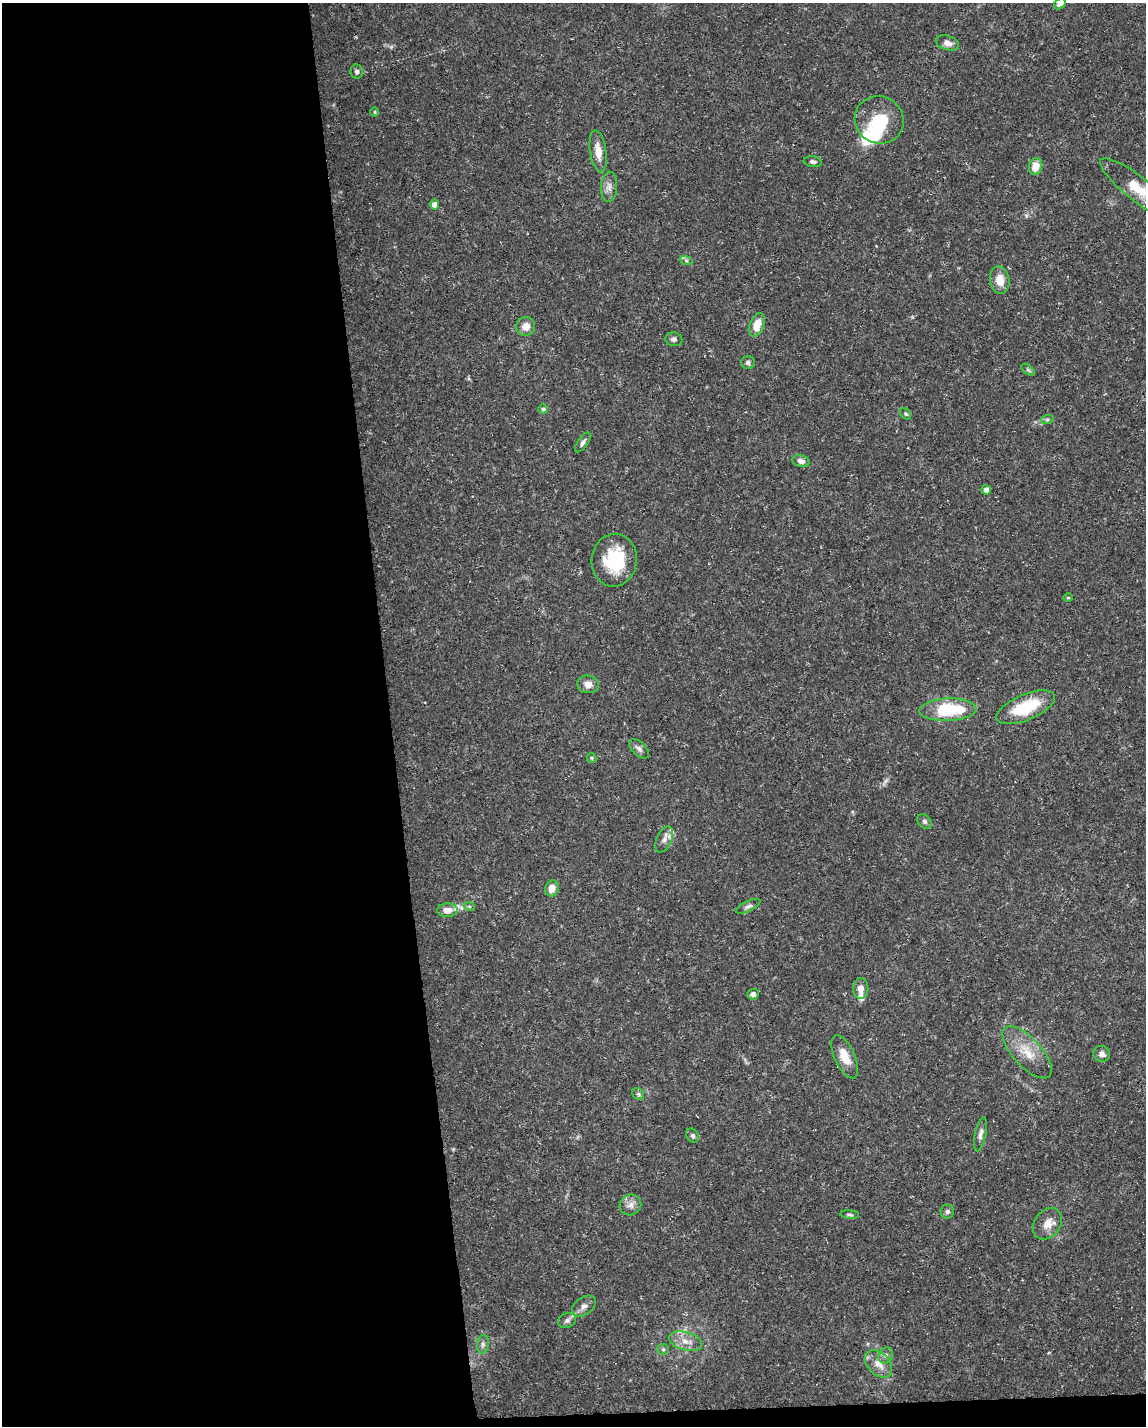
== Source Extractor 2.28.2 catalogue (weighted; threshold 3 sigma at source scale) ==
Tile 9 of 4 x 3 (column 1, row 3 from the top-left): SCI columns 1-1144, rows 53-1476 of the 4574 x 4333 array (HDU 1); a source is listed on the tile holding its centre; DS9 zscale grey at full resolution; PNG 1148 x 1428 px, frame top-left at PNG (2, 3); each listed source drawn as its Kron ellipse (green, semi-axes under 4 px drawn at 4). Shown black and unused: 35% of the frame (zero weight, under 3 of 5 exposures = <1% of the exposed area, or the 3 px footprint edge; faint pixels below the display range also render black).
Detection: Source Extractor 2.28.2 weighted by HDU 2 'WHT'; one run over the whole footprint, this tile lists its part. Background 0.0294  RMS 0.0029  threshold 0.013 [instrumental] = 3 sigma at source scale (4.5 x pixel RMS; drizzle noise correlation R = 1.50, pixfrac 1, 0.0396/0.0396 arcsec/px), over >= 5 px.
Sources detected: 61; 1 too faint to see at this stretch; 2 inside a brighter object's white glare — neither listed nor drawn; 2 inside a brighter listed object's ellipse — not listed separately; the other 56 listed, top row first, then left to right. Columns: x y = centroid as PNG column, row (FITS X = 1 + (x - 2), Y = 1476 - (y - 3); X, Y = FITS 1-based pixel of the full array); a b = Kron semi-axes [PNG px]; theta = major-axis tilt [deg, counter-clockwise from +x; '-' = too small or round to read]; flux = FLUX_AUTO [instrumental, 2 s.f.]
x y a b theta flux
1060 4 6 5 - 1.1
947 43 12 7 -17 1.6
357 72 7 6 - 0.84
375 112 5 3 - 0.27
879 120 25 23 -29 10
598 151 21 8 -81 3.8
813 162 9 5 -7 0.87
1036 166 8 6 76 3.9
609 187 15 8 86 1.8
1139 190 49 12 -38 11
434 204 5 5 - 1.7
686 260 7 4 -19 0.57
1000 280 14 9 -82 3.8
757 325 12 7 68 4.2
526 326 9 9 - 2.7
674 339 8 7 - 0.82
748 362 7 6 - 0.79
1028 370 8 4 -37 0.51
543 409 5 4 - 0.46
905 414 6 4 -41 0.43
1047 420 6 4 19 0.47
583 442 11 5 54 0.89
801 461 8 6 -11 1.5
986 490 5 5 - 1.3
614 560 26 22 83 14
1068 598 5 3 - 0.26
588 684 11 9 -6 2.1
1026 707 31 13 23 13
948 710 28 11 2 17
639 749 12 6 -44 1.2
592 758 5 4 - 0.38
924 821 8 6 -45 0.77
664 839 14 7 66 1.7
552 888 8 7 - 2.3
469 906 5 3 - 0.35
748 906 13 5 24 0.97
447 910 10 7 3 2.4
861 989 10 7 88 1.9
753 994 6 5 - 0.95
1027 1052 33 14 -47 6.8
1102 1054 8 8 - 1.4
845 1057 23 10 -66 4.8
638 1094 6 5 - 0.55
980 1134 17 5 79 1.4
693 1136 7 6 - 0.7
630 1205 11 10 - 1.8
947 1212 7 6 - 0.71
850 1215 9 4 -5 0.53
1047 1224 17 13 52 3.1
584 1306 13 8 36 1.6
567 1320 9 7 24 1
685 1341 17 9 -16 3.1
483 1344 9 6 81 0.92
663 1349 6 5 - 0.52
886 1355 8 6 60 1
878 1364 16 10 -47 3.5
Isophote crosses this tile's border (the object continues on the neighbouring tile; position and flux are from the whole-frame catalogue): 2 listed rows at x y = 1060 4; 1139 190